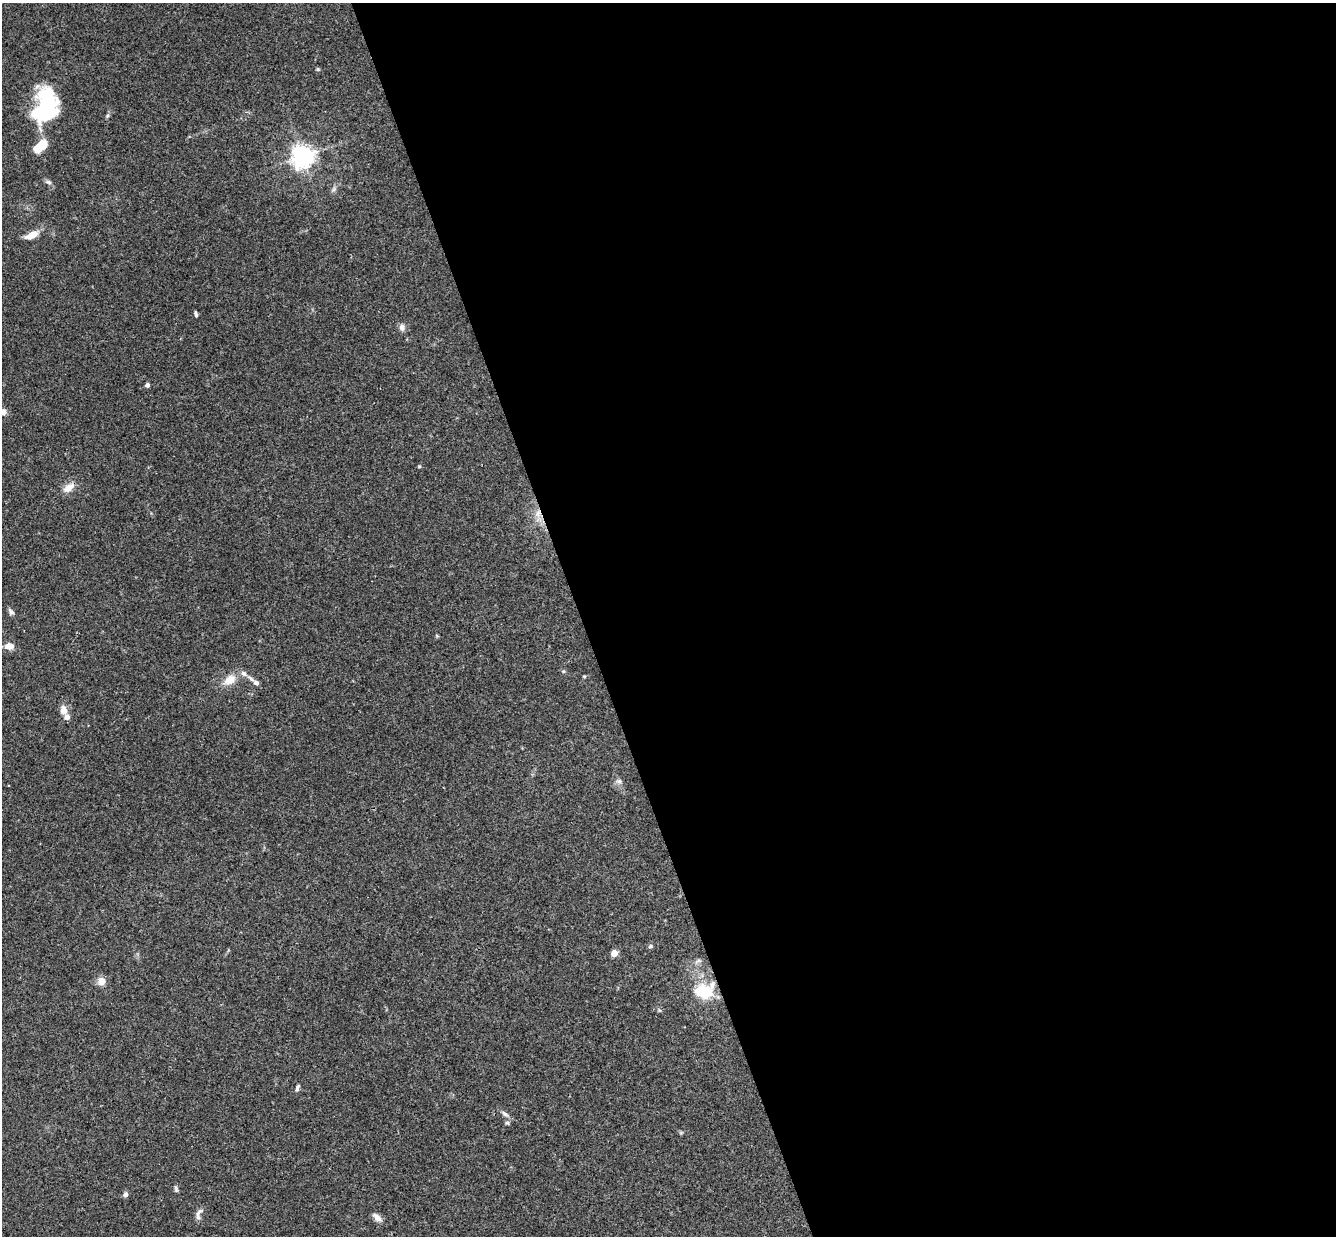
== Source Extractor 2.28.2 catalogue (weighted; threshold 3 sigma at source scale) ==
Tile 8 of 4 x 4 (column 4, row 2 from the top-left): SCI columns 4058-5391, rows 2763-3996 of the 5447 x 5401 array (HDU 1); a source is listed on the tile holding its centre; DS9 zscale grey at full resolution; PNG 1338 x 1238 px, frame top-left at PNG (2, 3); no overlay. Shown black and unused: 57% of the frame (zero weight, under 3 of 4 exposures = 6% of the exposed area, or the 3 px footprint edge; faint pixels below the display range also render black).
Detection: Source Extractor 2.28.2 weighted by HDU 2 'WHT'; one run over the whole footprint, this tile lists its part. Background 0.0844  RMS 0.0034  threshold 0.0153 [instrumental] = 3 sigma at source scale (4.5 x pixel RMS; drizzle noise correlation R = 1.50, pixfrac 1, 0.05/0.05 arcsec/px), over >= 5 px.
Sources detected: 36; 1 inside a brighter object's white glare — not listed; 3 inside a brighter listed object's ellipse — not listed separately; the other 32 listed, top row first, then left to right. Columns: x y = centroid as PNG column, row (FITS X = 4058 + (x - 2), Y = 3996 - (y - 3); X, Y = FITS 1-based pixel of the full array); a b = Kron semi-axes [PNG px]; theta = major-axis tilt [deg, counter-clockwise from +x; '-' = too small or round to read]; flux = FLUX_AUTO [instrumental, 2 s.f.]
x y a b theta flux
318 69 6 4 72 0.39
48 100 22 15 -67 24
40 146 15 8 36 7.7
303 156 7 7 - 230
48 182 9 5 -15 0.89
334 189 7 5 46 0.72
32 235 17 7 28 3.7
196 314 7 3 -77 0.64
402 327 9 7 85 1.5
147 385 5 5 - 0.91
3 412 7 7 - 1.5
419 466 5 3 - 0.34
69 488 18 9 37 3.1
538 513 12 6 72 2
11 612 9 6 -35 0.87
9 646 10 8 -2 2.8
584 676 5 3 - 0.36
230 680 17 11 35 4.3
256 683 8 6 -22 1.3
63 710 12 9 -82 2.4
619 781 7 6 - 0.93
650 946 6 4 5 0.62
614 953 5 4 - 5.5
101 981 11 10 - 2.3
704 992 25 19 -17 11
297 1088 9 4 71 0.77
505 1114 10 5 -35 1.1
507 1123 6 5 - 0.53
176 1189 8 5 -79 0.67
125 1194 6 5 - 1.2
198 1216 16 5 87 1.5
377 1217 13 7 -42 1.9
Overlapping masked pixels (flux is a lower limit): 2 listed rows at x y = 538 513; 704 992
Isophote crosses this tile's border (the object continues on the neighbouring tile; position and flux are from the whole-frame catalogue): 1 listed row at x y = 3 412